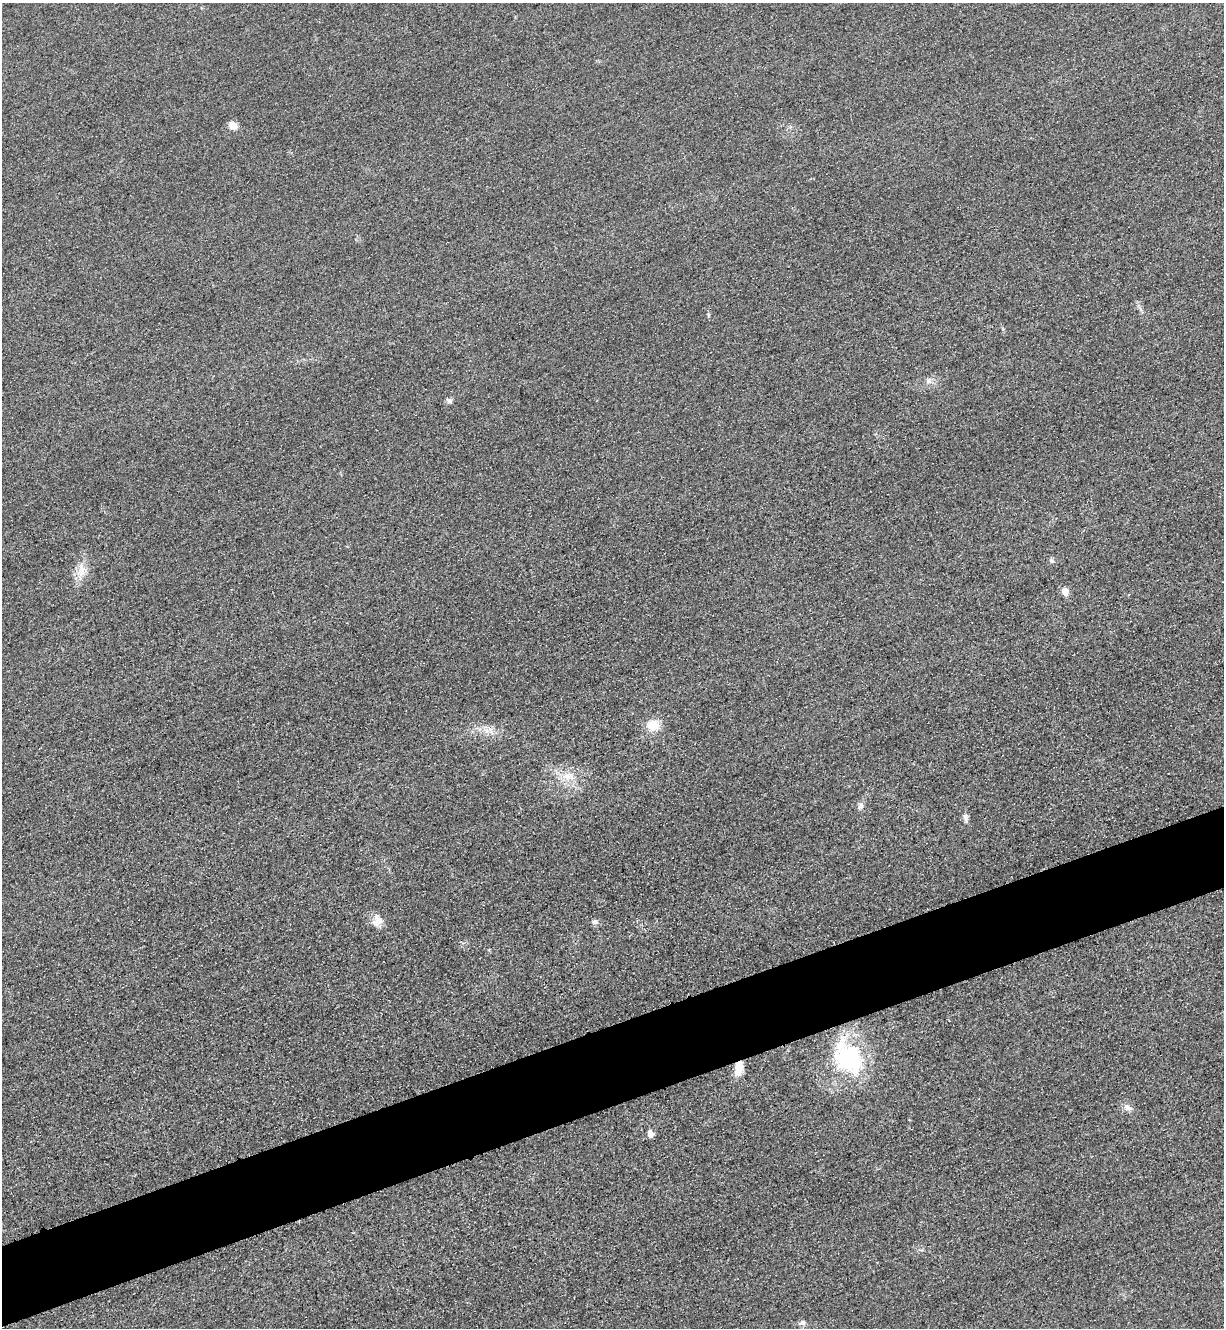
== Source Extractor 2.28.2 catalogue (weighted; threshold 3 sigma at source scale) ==
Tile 7 of 4 x 4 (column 3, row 2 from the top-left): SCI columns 2739-3960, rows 2684-4009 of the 5349 x 5365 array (HDU 1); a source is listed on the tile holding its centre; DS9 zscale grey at full resolution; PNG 1226 x 1330 px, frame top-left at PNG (2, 3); no overlay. Shown black and unused: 6% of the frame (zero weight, under 3 of 4 exposures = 3% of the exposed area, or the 3 px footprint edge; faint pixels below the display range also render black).
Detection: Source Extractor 2.28.2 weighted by HDU 2 'WHT'; one run over the whole footprint, this tile lists its part. Background 0.0587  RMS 0.017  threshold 0.0753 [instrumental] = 3 sigma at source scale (4.5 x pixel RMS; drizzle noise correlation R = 1.50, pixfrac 1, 0.05/0.05 arcsec/px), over >= 5 px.
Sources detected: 18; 1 inside a brighter object's white glare — not listed; the other 17 listed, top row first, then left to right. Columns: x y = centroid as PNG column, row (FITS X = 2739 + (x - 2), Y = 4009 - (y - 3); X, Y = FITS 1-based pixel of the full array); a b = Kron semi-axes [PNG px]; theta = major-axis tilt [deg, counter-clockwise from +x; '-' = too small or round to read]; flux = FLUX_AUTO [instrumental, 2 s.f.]
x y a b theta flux
233 125 9 8 - 13
928 381 8 7 - 6.1
449 400 7 7 - 4.4
1052 561 6 4 -19 2.6
81 570 25 8 89 20
1065 591 6 5 - 24
653 725 15 13 17 25
567 776 15 10 3 19
861 805 8 7 - 5.8
965 817 10 7 -88 5.6
377 921 16 12 43 15
595 922 8 7 - 4.9
845 1061 47 26 -57 130
739 1068 20 10 77 20
1128 1108 12 7 -23 8.2
650 1134 5 5 - 17
802 1323 8 7 - 5.5
Overlapping masked pixels (flux is a lower limit): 1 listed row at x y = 739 1068